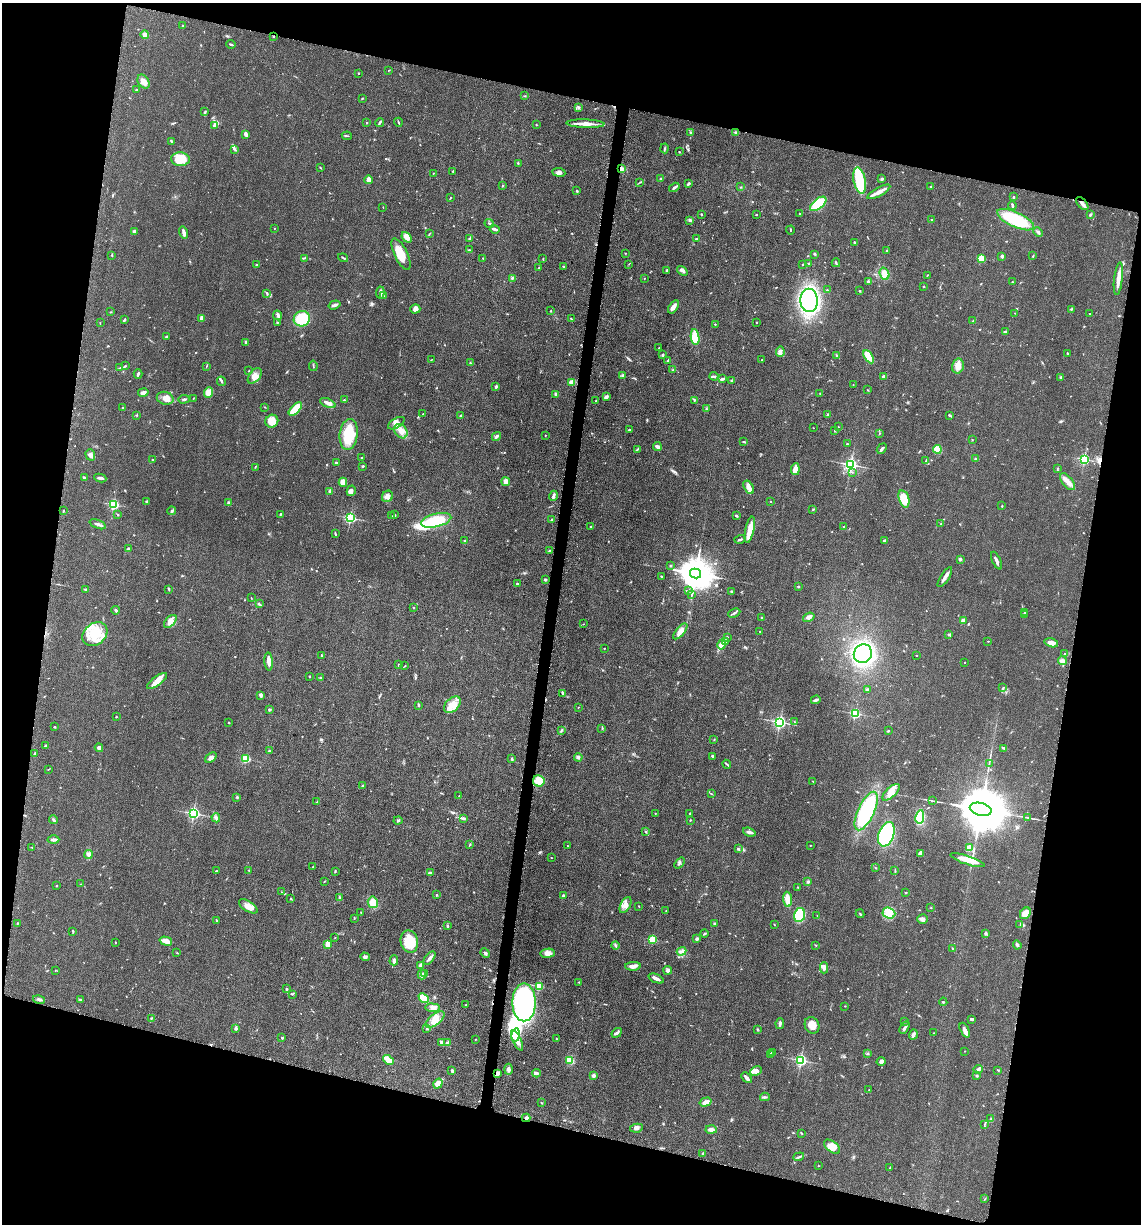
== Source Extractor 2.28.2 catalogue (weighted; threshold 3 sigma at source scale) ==
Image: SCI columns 247-4802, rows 21-4907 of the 4980 x 4922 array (HDU 1 of 3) = the unmasked area's bounding box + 8 px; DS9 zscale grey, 4 x 4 block average (1 PNG px = mean of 4 x 4 image px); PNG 1143 x 1226 px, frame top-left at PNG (2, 3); each listed source drawn as its Kron ellipse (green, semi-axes under 4 px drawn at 4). Shown black and unused: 27% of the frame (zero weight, under 3 of 5 exposures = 4% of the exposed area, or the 3 px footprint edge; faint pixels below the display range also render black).
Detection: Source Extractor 2.28.2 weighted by HDU 2 'WHT'. Background 0.0565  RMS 0.0059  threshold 0.0265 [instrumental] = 3 sigma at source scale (4.5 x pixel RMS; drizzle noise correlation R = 1.50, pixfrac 1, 0.05/0.05 arcsec/px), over >= 5 px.
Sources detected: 714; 3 inside a brighter object's white glare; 4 cosmic-ray / hot-pixel residue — neither listed nor drawn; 11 coinciding with a brighter row at this scale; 35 inside a brighter listed object's ellipse — not listed separately; of the other 661, all 500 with FLUX_AUTO >= 1.39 (the completeness limit of this list) listed and drawn (161 fainter detections not listed), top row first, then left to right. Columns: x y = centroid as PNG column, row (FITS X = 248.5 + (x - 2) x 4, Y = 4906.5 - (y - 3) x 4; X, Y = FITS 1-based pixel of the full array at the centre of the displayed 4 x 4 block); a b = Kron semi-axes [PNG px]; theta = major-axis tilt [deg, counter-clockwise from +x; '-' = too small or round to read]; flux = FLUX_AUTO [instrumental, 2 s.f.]
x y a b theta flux
182 26 3 2 - 2.1
145 35 4 3 - 11
273 36 2 2 - 3.6
231 44 4 2 - 4.5
389 70 3 2 - 1.6
359 73 2 2 - 2.2
144 82 7 5 -57 26
137 89 2 2 - 1.9
524 96 2 2 - 1.9
362 98 2 2 - 3.4
578 107 3 3 - 5.3
205 112 3 2 - 5.3
380 122 4 2 - 4.2
398 122 4 2 - 3.7
367 123 2 2 - 5.8
585 124 19 3 -2 40
536 125 2 2 - 2.1
215 126 3 2 - 13
691 132 3 2 - 2.1
736 132 3 2 - 5.1
246 134 3 2 - 14
347 136 5 2 - 3.1
171 141 3 2 - 4.6
665 148 5 2 - 4.2
235 150 3 2 - 4.5
679 152 2 2 - 2.2
180 159 9 6 -2 92
518 163 3 2 - 2.4
320 167 3 2 - 2.1
621 169 3 2 - 12
453 171 3 2 - 1.9
559 172 6 3 -7 11
433 173 2 2 - 1.8
661 179 4 2 - 4.1
882 179 2 2 - 5.9
368 180 4 3 - 24
860 181 13 6 -79 130
640 182 3 2 - 2.4
689 183 3 2 - 5.7
502 186 2 2 - 2.2
931 186 3 2 - 5
674 187 6 2 32 9.6
741 187 2 2 - 2.3
577 191 2 2 - 4.6
879 192 13 4 29 24
1013 197 2 2 - 4.5
450 198 2 2 - 2.2
1082 203 8 2 -49 15
818 204 9 5 38 120
1012 205 4 2 - 7.2
383 207 2 2 - 1.5
799 213 2 2 - 1.7
701 214 3 2 - 2.5
756 215 2 2 - 1.4
1090 215 3 2 - 3.6
690 220 4 3 - 5.7
932 220 2 2 - 3.9
1016 220 20 7 -24 220
489 223 5 2 - 3.6
274 228 2 2 - 1.7
495 229 5 2 - 11
790 230 4 2 - 2.9
134 231 3 2 - 10
184 232 6 4 -74 10
1038 232 5 2 - 7.8
429 234 3 2 - 2.2
407 237 6 4 -51 24
470 239 2 2 - 6.9
696 239 2 2 - 3.1
854 242 2 2 - 3.9
469 250 2 2 - 1.8
887 250 2 2 - 3.1
625 253 2 2 - 1.7
401 254 17 6 -64 67
815 254 3 2 - 5.2
112 255 2 2 - 3.6
1002 256 2 2 - 30
1033 256 3 2 - 2.6
304 258 3 2 - 2.7
343 258 5 2 - 3.9
482 258 2 2 - 1.8
981 258 2 2 - 140
543 259 3 2 - 2.4
836 263 4 2 - 4.1
629 264 2 2 - 1.5
803 264 2 2 - 2.8
809 264 2 2 - 2.6
256 265 2 2 - 3.1
563 266 2 2 - 2.4
539 267 2 2 - 1.6
667 270 3 2 - 5.4
682 271 6 3 -35 8.8
885 274 6 4 -70 18
927 275 2 2 - 1.7
512 278 3 2 - 3.5
644 278 2 2 - 2.2
1118 279 16 2 83 35
868 282 4 2 - 5.9
1012 282 2 2 - 2.4
923 286 2 2 - 3.2
827 290 2 2 - 2.2
860 291 2 2 - 3.2
380 292 6 2 85 15
267 293 3 2 - 4.8
383 296 3 2 - 3.4
809 300 11 9 -86 690
335 305 6 2 18 11
673 307 7 3 56 21
415 309 5 4 - 14
1071 309 3 2 - 4.2
550 311 2 2 - 2.5
111 312 2 2 - 2.5
1015 313 2 2 - 1.6
1089 313 2 2 - 1.5
278 315 5 3 - 8
202 318 3 2 - 21
302 319 8 7 - 120
571 319 3 2 - 3.4
124 320 3 2 - 4.1
973 321 2 2 - 2.6
757 322 2 2 - 2.2
100 323 3 2 - 1.7
277 323 2 2 - 2.6
715 324 2 2 - 2.6
1006 331 3 2 - 6.2
167 337 3 2 - 4.3
695 337 8 4 -82 89
246 342 3 2 - 6
659 348 2 2 - 1.4
780 352 5 3 - 11
1067 353 2 2 - 2.5
662 355 3 2 - 3
837 355 2 2 - 2
869 357 7 4 -57 45
432 359 2 2 - 1.6
668 360 2 2 - 3.6
762 360 2 2 - 1.6
470 363 3 2 - 3.4
125 366 3 2 - 3.4
206 366 2 2 - 1.6
313 366 5 2 - 3.5
958 366 7 5 76 22
120 368 4 2 - 4.4
673 370 2 2 - 3.4
249 371 2 2 - 1.8
138 374 5 2 - 9.7
622 375 4 2 - 4.5
255 376 9 5 51 22
714 376 4 2 - 6.8
883 376 3 2 - 7.3
1061 377 2 2 - 4.3
723 379 3 2 - 5.8
222 381 5 2 - 4.6
731 381 3 2 - 3
572 382 3 3 - 20
853 385 2 2 - 1.5
496 386 4 2 - 5
868 390 3 2 - 1.5
143 392 5 3 - 11
209 393 5 4 - 32
820 393 2 2 - 2.4
556 394 2 2 - 27
606 397 3 2 - 13
165 398 8 6 -14 22
184 399 5 2 - 5.9
193 399 3 2 - 1.6
344 400 2 2 - 2.7
694 400 2 2 - 1.8
596 401 2 2 - 1.7
328 403 8 3 -24 23
265 407 3 2 - 1.6
122 408 4 2 - 2.6
706 408 2 2 - 1.9
295 409 8 3 45 130
423 414 2 2 - 2.1
137 415 3 2 - 2.4
828 415 3 2 - 3.1
950 415 3 2 - 6.8
460 416 3 2 - 3.9
272 421 7 6 - 49
396 423 9 4 31 18
838 427 2 2 - 1.6
813 428 2 2 - 2.6
629 430 3 2 - 3.4
835 430 3 2 - 2.9
401 431 8 6 -49 26
879 433 2 2 - 2.3
349 434 15 9 83 120
545 435 2 2 - 1.5
496 436 5 3 - 6.2
972 439 2 2 - 1.9
743 442 3 2 - 3.9
847 444 2 2 - 2.4
657 446 4 2 - 15
882 449 6 2 49 9.3
937 449 4 4 - 60
637 450 3 2 - 2.5
90 455 6 5 - 11
362 458 2 2 - 3.4
975 458 2 2 - 2.3
1084 459 2 2 - 540
153 460 2 2 - 2.3
926 461 2 2 - 1.6
336 462 4 2 - 5.2
851 465 2 2 - 1000
362 466 2 2 - 5.2
255 467 2 2 - 2.2
795 469 6 3 83 30
1057 469 3 2 - 2.6
852 472 2 2 - 2
84 478 3 2 - 5.7
100 478 6 2 -9 9.2
1067 481 10 5 -51 23
343 482 4 4 - 27
506 482 4 3 - 25
749 487 7 4 -58 17
329 491 2 2 - 6
351 491 5 4 - 9.9
387 496 6 5 - 18
553 496 5 2 - 9.1
904 499 9 5 -73 70
770 501 2 2 - 1.8
146 502 4 2 - 3.3
228 503 2 2 - 29
114 504 2 2 - 470
1002 506 2 2 - 2.7
813 509 2 2 - 1.9
63 511 3 2 - 1.9
172 511 4 2 - 4.8
280 514 2 2 - 4
118 515 2 2 - 2.2
394 515 2 2 - 2.5
392 516 2 2 - 1.5
736 516 3 2 - 5.3
350 518 2 2 - 590
436 520 15 6 14 150
551 520 3 2 - 2.5
98 524 8 2 -21 8.4
941 524 2 2 - 2.4
590 527 3 2 - 2.2
844 527 2 2 - 1.7
750 530 13 3 78 51
335 534 4 2 - 4.1
740 539 5 2 - 5.1
884 540 4 2 - 5.3
465 541 2 2 - 11
128 549 3 2 - 5.4
549 550 2 2 - 1.5
960 559 2 2 - 24
996 561 9 2 -65 14
671 566 3 3 - 3.1
695 574 5 5 - 10000
661 576 2 2 - 2.9
945 577 11 3 56 17
545 580 2 2 - 6.3
517 584 2 2 - 11
798 587 2 2 - 3.6
86 589 3 2 - 5.9
169 589 3 2 - 3.5
689 590 2 2 - 1.8
731 592 2 2 - 6.6
692 594 2 2 - 1.4
251 598 2 2 - 1.6
259 604 4 2 - 4.7
413 607 2 2 - 3.7
116 610 4 2 - 6
1024 612 3 2 - 2.5
734 613 6 2 26 6.2
1024 615 3 2 - 2.7
809 617 6 3 21 14
762 618 3 2 - 3.7
170 621 8 4 49 18
963 621 2 2 - 56
583 624 2 2 - 1.5
680 631 10 4 50 23
760 631 2 2 - 1.5
95 634 13 10 39 81
949 635 3 2 - 5.2
727 637 3 2 - 2.8
726 641 3 2 - 2.3
988 641 2 2 - 2.1
1051 643 7 4 -15 21
722 644 5 4 - 15
604 648 2 2 - 1.4
863 654 9 9 - 1000
1064 654 3 2 - 3.3
916 655 2 2 - 1.6
322 656 3 2 - 5.7
1062 661 4 3 - 11
269 662 9 3 -87 27
965 663 2 2 - 1.6
398 664 2 2 - 1.7
405 666 2 2 - 1.6
309 676 3 2 - 1.9
321 677 3 2 - 3.8
157 681 12 4 37 34
1003 688 2 2 - 1.9
867 689 3 2 - 3.9
563 693 4 2 - 4.9
261 696 4 3 - 6
816 700 5 2 - 11
418 705 3 2 - 4.3
452 705 10 6 45 40
578 707 2 2 - 1.6
269 709 3 3 - 3.6
855 714 2 2 - 420
116 717 2 2 - 2.2
780 722 2 2 - 880
794 722 3 2 - 1.8
229 723 2 2 - 2.2
54 727 2 2 - 2.6
602 728 2 2 - 1.5
561 730 2 2 - 2.8
888 731 3 2 - 3.5
714 740 2 2 - 1.5
46 746 3 2 - 9.6
99 748 4 3 - 11
1004 748 4 2 - 3.4
269 751 2 2 - 2.4
35 753 2 2 - 3.6
712 756 2 2 - 4.7
578 757 4 3 - 8.7
211 758 6 4 37 15
245 759 2 2 - 260
512 759 4 2 - 3.9
989 763 3 2 - 2.3
727 764 4 2 - 5
48 769 3 2 - 1.6
539 781 6 5 - 56
813 781 2 2 - 1.7
362 786 2 2 - 2.7
891 792 11 5 43 28
711 794 2 2 - 1.5
459 796 2 2 - 2.4
237 797 2 2 - 6.2
932 801 3 2 - 1.8
317 802 2 2 - 1.9
981 809 11 6 -13 37000
866 811 21 8 65 330
193 813 2 2 - 760
655 813 2 2 - 1.9
690 813 2 2 - 2.7
920 817 7 4 80 140
216 818 5 3 - 6.9
464 818 4 2 - 6
1028 818 2 2 - 1.4
53 820 4 2 - 4.7
398 820 4 2 - 5.2
690 820 2 2 - 3
646 831 2 2 - 3.4
749 832 6 3 -18 13
886 834 13 7 71 280
53 840 6 3 -1 9.3
470 844 3 2 - 2.7
810 845 2 2 - 1.9
568 846 3 2 - 1.6
31 847 2 2 - 1.5
969 848 2 2 - 160
738 849 3 2 - 2.5
920 853 4 3 - 17
88 855 5 3 - 7.6
551 858 2 2 - 1.4
967 860 18 4 -18 51
679 863 6 2 51 4.9
313 867 2 2 - 2.8
875 868 3 2 - 2
249 870 2 2 - 2.3
216 871 3 2 - 3.4
895 871 3 2 - 2.3
335 872 2 2 - 2.2
430 873 3 2 - 13
325 881 2 2 - 1.7
808 882 4 2 - 4.5
81 884 3 2 - 1.7
56 886 2 2 - 2.5
798 887 2 2 - 1.6
282 892 2 2 - 1.5
906 892 2 2 - 1.7
436 895 2 2 - 9.4
563 896 3 2 - 4.6
339 898 4 2 - 5.6
291 899 2 2 - 2.5
787 899 7 3 -85 43
373 902 6 5 - 33
625 905 8 5 62 20
248 906 10 5 -33 29
639 906 2 2 - 1.6
931 908 2 2 - 1.7
666 911 3 2 - 2.7
361 913 2 2 - 1.7
889 913 6 5 - 25
1025 913 6 5 - 45
860 914 4 2 - 3.4
800 915 7 5 79 160
817 916 3 2 - 2
354 918 2 2 - 2.3
923 919 5 4 - 10
216 921 3 2 - 1.9
17 923 3 2 - 2.5
714 924 2 2 - 4.8
1020 924 2 2 - 1.7
774 925 2 2 - 1.7
447 926 3 2 - 5.4
73 931 2 2 - 1.8
986 933 2 2 - 2.4
704 934 4 2 - 3.7
335 938 2 2 - 1.5
652 939 2 2 - 240
697 939 4 3 - 5.1
166 941 6 3 -16 27
409 942 11 8 -77 110
115 943 2 2 - 1.5
327 944 4 2 - 41
615 945 4 2 - 5.4
815 945 2 2 - 1.7
1017 945 4 2 - 6.3
952 948 2 2 - 1.7
682 951 5 2 - 7.7
177 953 2 2 - 2.1
485 953 5 3 - 7.4
548 953 7 4 7 17
365 957 5 3 - 8.4
429 958 8 2 51 12
394 960 5 3 - 8.5
420 965 3 2 - 12
633 966 8 3 1 21
824 968 6 3 89 9.4
55 970 2 2 - 1.4
668 970 4 3 - 7.1
422 974 5 2 - 6.5
424 974 4 2 - 3.6
656 979 8 2 -22 19
579 982 2 2 - 2
539 986 2 2 - 260
286 989 2 2 - 4.3
292 994 2 2 - 2.2
424 998 6 4 -42 79
39 999 6 3 -13 8
80 1000 2 2 - 4.5
524 1002 19 11 90 670
943 1002 4 2 - 2.7
466 1005 2 2 - 2.4
845 1006 2 2 - 1.8
433 1008 7 4 -4 14
151 1018 3 2 - 3
435 1019 11 5 38 33
972 1019 3 2 - 7.2
904 1021 2 2 - 1.4
780 1023 5 3 - 7.7
812 1025 8 7 - 36
236 1028 4 2 - 6.7
905 1028 6 2 58 9
427 1029 3 2 - 2.8
757 1029 2 2 - 2.6
965 1030 8 4 -64 15
617 1033 5 2 - 11
934 1033 2 2 - 1.7
913 1034 5 3 - 11
516 1035 7 4 80 25
282 1038 2 2 - 7.3
475 1039 2 2 - 1.6
556 1039 3 2 - 2.2
517 1040 11 4 -65 24
441 1043 4 2 - 13
447 1043 4 3 - 7.4
964 1051 2 2 - 1.5
772 1052 2 2 - 6.2
868 1053 2 2 - 2.2
771 1054 3 2 - 2.6
388 1060 6 3 -42 48
570 1060 4 3 - 62
801 1060 2 2 - 690
881 1061 4 3 - 9
508 1069 5 2 - 13
978 1069 5 3 - 12
998 1070 3 2 - 2.2
452 1071 4 2 - 5
756 1071 6 4 26 19
497 1073 3 2 - 19
536 1073 4 3 - 8.5
593 1075 3 3 - 11
977 1076 2 2 - 4.4
747 1078 6 3 -46 16
438 1084 5 4 - 29
869 1090 2 2 - 1.8
765 1097 5 2 - 5.3
706 1102 6 3 17 26
542 1103 3 2 - 2.3
526 1118 4 2 - 7.1
991 1119 4 2 - 2.7
984 1124 4 2 - 2.9
636 1128 6 4 8 11
711 1130 5 3 - 12
801 1133 3 2 - 2.8
832 1147 9 5 -37 32
703 1153 2 2 - 3.2
799 1157 5 2 - 5.1
818 1166 2 2 - 1.5
890 1168 2 2 - 4
985 1199 2 2 - 1.7
Overlapping masked pixels (flux is a lower limit): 5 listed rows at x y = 273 36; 621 169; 1082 203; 497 1073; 526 1118
Diffuse or blended objects may show on this block-average render without a row.